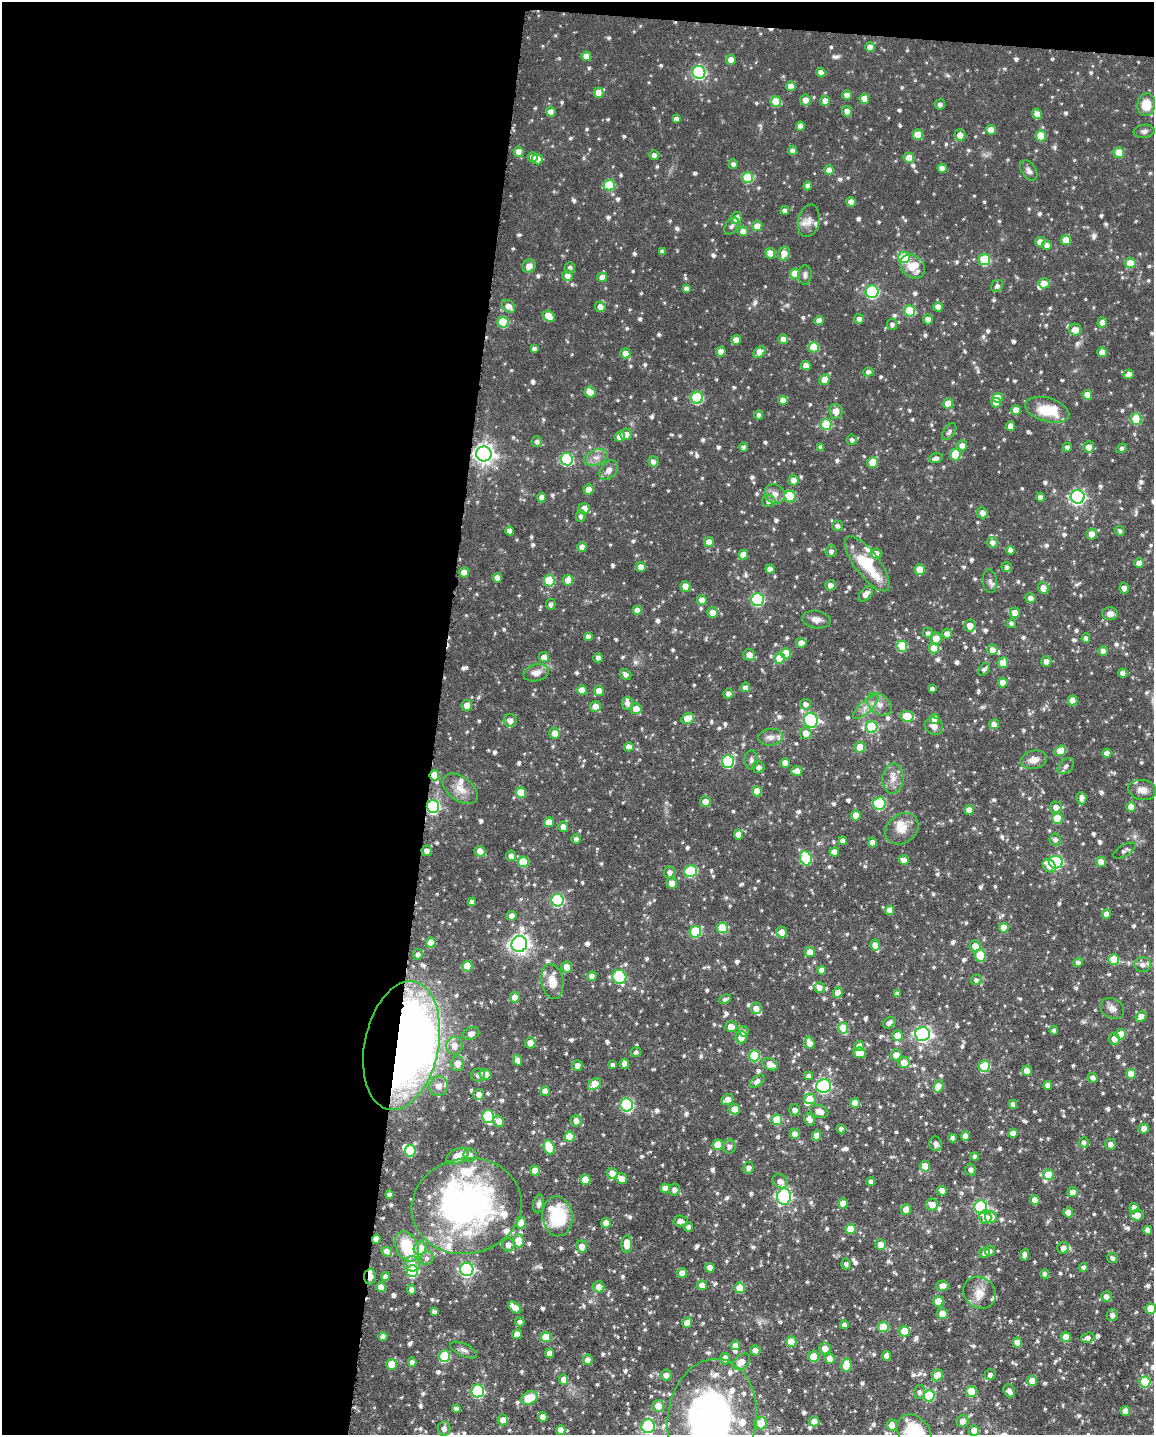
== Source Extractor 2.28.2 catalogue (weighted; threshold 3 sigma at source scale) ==
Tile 1 of 4 x 3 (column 1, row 1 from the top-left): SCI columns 3-1154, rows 3088-4520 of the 4615 x 4632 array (HDU 1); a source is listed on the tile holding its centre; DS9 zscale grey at full resolution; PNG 1156 x 1437 px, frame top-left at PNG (2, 2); each listed source drawn as its Kron ellipse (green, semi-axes under 4 px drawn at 4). Shown black and unused: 39% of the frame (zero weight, under 6 of 12 exposures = <1% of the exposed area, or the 3 px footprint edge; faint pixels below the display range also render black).
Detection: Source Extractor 2.28.2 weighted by HDU 2 'WHT'; one run over the whole footprint, this tile lists its part. Background 0.0696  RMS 0.0044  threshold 0.0179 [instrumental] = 3 sigma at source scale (4.09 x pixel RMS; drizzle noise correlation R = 1.36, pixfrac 0.8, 0.05/0.05 arcsec/px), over >= 5 px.
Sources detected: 1081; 5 inside a brighter object's white glare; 3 cosmic-ray / hot-pixel residue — neither listed nor drawn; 34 inside a brighter listed object's ellipse — not listed separately; of the other 1039, all 500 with FLUX_AUTO >= 1.32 (the completeness limit of this list) listed and drawn (539 fainter detections not listed), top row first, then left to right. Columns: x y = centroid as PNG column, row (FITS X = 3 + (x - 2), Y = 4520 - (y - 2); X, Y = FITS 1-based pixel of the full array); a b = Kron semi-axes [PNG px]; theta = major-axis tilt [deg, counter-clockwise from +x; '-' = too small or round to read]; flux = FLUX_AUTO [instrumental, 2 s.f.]
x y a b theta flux
870 47 5 5 - 3.5
586 56 5 4 - 3.5
731 60 5 5 - 4.4
699 72 6 6 - 69
821 73 4 4 - 3
791 86 5 5 - 3.3
599 93 5 5 - 5.6
847 95 5 4 - 3.2
864 99 5 5 - 5.1
806 100 5 5 - 3.6
776 101 5 5 - 12
825 101 5 5 - 3.7
940 104 5 5 - 1.5
1146 104 11 9 81 7.6
847 111 5 5 - 2.3
551 112 5 4 - 3.5
1037 114 5 4 - 3.5
676 119 4 4 - 1.9
800 126 4 4 - 2.7
991 130 5 5 - 4.1
1144 131 10 6 7 1.4
918 135 5 5 - 9.9
960 135 6 5 - 3.6
1041 136 5 5 - 11
793 151 4 4 - 2.3
519 152 5 5 - 4.3
1119 153 5 5 - 8.5
654 155 5 4 - 1.9
533 157 5 5 - 2.4
909 158 5 5 - 4.5
537 159 5 5 - 3.8
733 164 5 4 - 1.6
942 168 4 4 - 3.3
829 170 5 4 - 3.8
1029 170 11 7 -56 1.8
748 177 5 5 - 20
609 185 5 5 - 17
808 186 4 4 - 1.7
851 202 4 4 - 3.6
785 210 4 4 - 1.6
736 218 6 5 - 4.1
809 221 16 10 77 3.8
732 226 9 6 56 1.4
757 226 5 5 - 3.8
743 231 5 5 - 3.4
1066 240 5 5 - 6.7
1040 242 5 4 - 3.7
1047 245 5 4 - 2.5
662 252 4 4 - 1.5
770 253 5 5 - 5.2
784 253 7 5 77 4.2
904 257 6 5 - 23
985 259 5 5 - 27
1130 263 5 5 - 8.4
529 266 7 6 - 2.9
913 266 13 10 -41 9.5
570 268 5 5 - 1.4
795 274 5 5 - 8
805 275 9 6 87 1.5
567 276 5 5 - 3.3
602 277 5 4 - 3.4
1044 283 6 5 - 4.4
997 286 6 5 - 1.4
686 288 4 4 - 1.7
872 292 6 6 - 56
509 306 7 5 -43 3.7
600 307 5 5 - 3.1
938 307 5 5 - 3.2
910 311 5 5 - 19
549 316 6 5 - 7
859 319 5 5 - 1.9
928 319 5 5 - 2.6
819 320 4 4 - 3.4
503 322 5 5 - 19
1102 322 5 5 - 2.9
892 324 6 5 - 1.6
1075 330 6 6 - 4.2
783 339 5 4 - 3
736 340 5 5 - 3.5
814 347 5 5 - 13
534 348 4 3 - 1.5
721 352 5 4 - 3.7
759 352 7 5 43 5.8
1102 352 5 5 - 3.6
625 353 5 5 - 3.2
806 365 5 4 - 3.5
868 372 5 4 - 1.7
1129 374 5 4 - 2.9
824 380 5 5 - 4.5
590 392 6 5 - 4.2
1087 395 5 4 - 5.4
697 398 6 6 - 38
998 398 5 5 - 8.4
783 400 5 4 - 3.4
996 403 5 4 - 4.5
948 404 5 5 - 7.4
1016 410 5 4 - 4.7
1047 410 22 12 -16 14
836 411 7 6 - 3.4
759 415 4 4 - 1.5
1136 419 6 5 - 16
826 424 5 5 - 18
1010 426 5 4 - 2.5
949 432 9 5 55 1.4
626 434 6 6 - 2.9
620 437 5 5 - 3.7
852 440 5 5 - 1.3
537 442 5 5 - 1.5
962 446 5 5 - 3.5
744 447 4 4 - 1.5
821 447 4 4 - 1.4
1067 447 4 4 - 1.5
1089 447 6 5 - 3.5
1122 448 6 4 30 1.3
484 454 8 7 - 260
955 455 6 5 - 9.5
596 457 12 7 19 3
936 458 7 5 16 1.9
567 459 6 6 - 48
653 462 5 5 - 2.1
873 462 6 5 - 9
609 470 11 7 49 2.9
793 480 5 5 - 3.6
588 490 5 5 - 4.5
775 494 10 9 - 3.2
542 497 5 4 - 3.7
790 497 6 6 - 14
1040 497 4 4 - 2
1078 497 7 7 - 120
769 501 6 6 - 1.8
584 509 5 5 - 5.6
982 513 5 5 - 2.8
581 516 6 4 70 1.4
837 526 5 5 - 1.6
510 531 4 4 - 2.2
1120 531 5 4 - 1.3
1092 534 5 5 - 3.8
709 542 5 5 - 4.5
993 542 5 5 - 2.1
582 547 5 4 - 3.1
1011 550 4 4 - 2.3
831 551 6 5 - 1.6
876 553 5 5 - 3.5
743 555 5 4 - 4.9
1139 563 5 4 - 3.5
867 564 33 12 -53 22
641 567 5 5 - 3.4
1006 567 5 5 - 1.4
770 569 4 4 - 2.4
920 569 5 5 - 8
464 572 5 5 - 4.4
497 578 4 4 - 3.1
568 580 5 5 - 4.3
549 581 6 5 - 19
990 581 12 7 -84 1.6
830 585 5 5 - 2.3
685 586 5 5 - 5.6
1043 588 6 5 - 4.2
1124 588 5 4 - 2.4
866 594 9 5 49 2.8
1030 598 5 5 - 2.6
757 599 6 6 - 49
702 600 5 5 - 3.5
551 604 5 4 - 1.5
637 610 5 4 - 3.9
712 612 5 5 - 3.9
1015 613 5 5 - 4.6
1110 614 7 6 - 2.6
816 619 14 8 -9 3
1012 623 4 4 - 1.6
970 626 6 5 - 4.1
928 633 5 5 - 1.3
947 634 5 5 - 4
588 637 4 4 - 2
936 638 6 5 - 4.5
1086 638 5 4 - 1.6
801 643 5 5 - 3.9
902 646 5 5 - 18
934 648 5 5 - 8.2
992 650 5 5 - 2.9
1103 651 5 4 - 2.3
786 653 5 5 - 9.5
749 655 6 5 - 3.5
544 657 5 5 - 3.4
598 658 4 4 - 2.1
779 658 5 5 - 6.7
1046 661 5 5 - 2.6
1003 663 5 5 - 6.7
984 669 7 5 48 1.5
536 673 13 8 14 3.7
1123 673 4 4 - 2.6
626 674 6 5 - 1.6
1003 683 5 5 - 4.4
745 687 5 5 - 2.4
932 689 4 4 - 1.7
582 690 5 5 - 4.6
599 691 5 5 - 4.3
728 694 5 5 - 1.9
1072 700 5 5 - 5.5
627 703 6 5 - 2.1
806 704 5 5 - 2
879 704 14 9 -38 3.8
467 705 5 5 - 4
595 707 5 5 - 4.1
866 707 16 6 43 3.2
636 709 5 5 - 4.1
907 716 7 5 -8 14
688 719 6 5 - 9.1
935 719 5 4 - 5.8
811 720 7 6 - 79
510 721 6 6 - 3.1
994 724 5 5 - 2.9
934 726 9 8 - 2.5
872 727 6 5 - 22
555 733 5 5 - 4.5
806 733 6 6 - 3.8
771 737 12 8 5 3.1
629 747 5 4 - 3.4
860 747 5 5 - 9.6
1060 751 6 5 - 7.6
1107 753 4 4 - 2.8
751 760 9 6 -89 1.5
1034 760 13 9 12 4
728 761 6 6 - 43
785 763 5 4 - 3.4
1066 766 10 6 44 1.6
758 767 6 5 - 2.1
797 771 5 5 - 3.9
434 775 5 4 - 9.3
893 779 15 10 87 4.1
460 789 20 12 -36 5.6
1142 790 14 10 -10 3.4
757 791 5 5 - 5.6
521 793 5 5 - 12
1082 798 6 4 -85 2.9
705 802 5 5 - 3.9
879 803 6 6 - 30
433 806 6 6 - 72
1056 807 6 5 - 3.4
1131 807 5 4 - 5.1
969 810 5 4 - 3.2
856 815 5 4 - 4.7
1057 818 5 5 - 11
549 822 5 4 - 4.9
563 827 5 5 - 3.3
902 829 18 14 37 5.9
738 834 5 4 - 4
576 839 5 5 - 1.6
1055 840 6 5 - 1.8
843 841 4 4 - 2.1
873 843 5 4 - 3.6
427 851 5 5 - 2.1
480 851 6 5 - 4.7
1124 851 12 5 29 1.6
834 852 4 4 - 4
511 856 5 5 - 2.5
806 858 7 5 -70 28
904 860 5 5 - 3.6
523 862 5 5 - 15
1056 862 7 6 - 61
1101 862 5 5 - 3.8
1049 866 7 5 -46 3.9
691 871 6 6 - 32
670 872 6 5 - 2.2
672 883 5 5 - 4.1
557 900 6 6 - 50
472 902 4 4 - 1.8
890 910 5 4 - 4.2
1106 914 5 4 - 3.4
511 916 5 4 - 2.4
722 928 5 5 - 15
1004 928 5 5 - 6.2
695 932 6 5 - 25
782 932 5 5 - 3.5
431 943 5 5 - 6.6
519 944 8 7 - 230
875 945 5 4 - 4.2
975 946 5 5 - 4.1
810 952 5 5 - 4.7
418 954 5 5 - 1.8
980 955 6 5 - 17
1114 959 5 5 - 11
1078 963 5 4 - 1.8
1143 965 8 7 - 2.1
467 966 5 5 - 10
567 967 5 5 - 4
822 970 4 4 - 3.1
592 976 4 4 - 3.4
619 977 7 6 - 37
976 980 5 5 - 1.4
552 982 18 11 -81 6.9
819 988 5 5 - 2.8
838 993 5 4 - 4
897 994 4 4 - 1.7
515 997 5 5 - 4.4
725 999 6 4 22 1.5
756 1008 5 5 - 2.8
1112 1008 12 10 -31 2.6
1141 1017 6 5 - 3.9
889 1023 7 5 35 1.9
731 1027 5 5 - 4.5
843 1028 5 5 - 13
1054 1030 4 4 - 1.7
744 1031 5 4 - 1.5
471 1033 8 6 21 2.6
923 1034 7 6 - 120
1121 1034 5 5 - 8.4
897 1035 5 5 - 3.8
741 1037 6 5 - 4.7
1114 1039 6 5 - 3.2
530 1043 5 5 - 3.8
809 1043 6 5 - 4
401 1046 65 37 79 520
454 1046 9 8 - 4.4
859 1046 5 5 - 3.2
636 1052 5 5 - 1.3
860 1053 6 5 - 5.5
896 1055 5 5 - 3.8
754 1056 5 5 - 25
517 1060 5 4 - 3.9
904 1062 5 5 - 5.3
457 1064 7 6 - 4.4
625 1064 5 4 - 4.1
770 1064 8 6 -25 4.5
577 1065 5 5 - 2.5
613 1065 4 4 - 1.4
984 1066 6 5 - 27
1027 1071 5 5 - 3.6
485 1074 6 5 - 3.7
1131 1074 5 5 - 6.9
478 1075 7 6 - 1.6
808 1076 5 4 - 1.5
1093 1078 5 4 - 1.4
757 1081 8 5 38 1.6
595 1084 7 5 40 9.6
1048 1085 4 4 - 2.8
439 1086 10 9 - 4
824 1086 7 6 - 84
939 1086 6 4 73 5.5
545 1091 5 4 - 3.7
479 1094 5 5 - 2.8
728 1099 6 5 - 4
810 1099 6 5 - 6.2
855 1103 5 5 - 5.6
1013 1104 4 4 - 1.9
627 1105 6 6 - 58
735 1109 5 5 - 5.9
795 1110 5 5 - 2
819 1111 9 6 -17 4.2
488 1116 6 6 - 39
809 1119 6 5 - 2.7
777 1120 5 5 - 15
499 1121 6 5 - 3.7
576 1121 6 5 - 2.7
841 1129 4 4 - 1.8
1144 1129 5 5 - 4.6
1013 1133 5 4 - 3.6
795 1134 5 5 - 2.4
817 1135 5 4 - 3.5
965 1136 5 4 - 3.5
569 1137 5 5 - 11
953 1138 4 4 - 1.9
1084 1142 5 5 - 1.4
936 1144 7 6 - 2.1
1110 1144 5 5 - 2.2
718 1145 5 5 - 6.7
549 1147 7 5 -69 14
729 1147 7 6 - 2.1
410 1151 6 5 - 22
470 1155 7 6 - 1.8
457 1156 12 7 27 5.9
975 1157 4 4 - 1.6
925 1166 5 5 - 5
749 1168 6 5 - 2.1
971 1170 6 5 - 2.2
535 1171 5 5 - 5.9
612 1173 5 5 - 3.8
1048 1175 5 5 - 11
621 1178 6 5 - 3.9
585 1180 5 5 - 6.9
780 1181 8 6 -37 2.3
871 1181 4 4 - 1.8
665 1188 5 4 - 3.6
674 1190 6 5 - 2
942 1191 5 4 - 3.8
1072 1192 5 5 - 3.5
389 1195 4 4 - 1.7
784 1196 8 7 - 97
1035 1200 5 4 - 3.5
843 1203 5 5 - 4.2
539 1204 9 5 79 1.4
932 1205 6 6 - 4.2
467 1206 55 47 11 140
981 1207 6 6 - 69
1134 1208 5 4 - 3.6
906 1209 5 5 - 4
1068 1212 5 5 - 3.9
1137 1215 6 5 - 4.3
557 1216 20 15 -83 25
985 1217 7 6 - 2.9
991 1217 6 6 - 6
680 1221 7 5 -4 2.4
521 1223 5 5 - 5.1
606 1223 5 4 - 4
688 1227 5 4 - 1.5
850 1229 5 5 - 9.6
1148 1230 5 4 - 3.4
376 1239 5 4 - 3.4
519 1241 6 5 - 9.8
627 1244 9 5 89 5.9
508 1245 7 6 - 2.9
881 1245 5 5 - 5.6
407 1247 16 11 -64 17
582 1247 6 5 - 4
420 1248 7 6 - 7.9
1063 1248 6 5 - 2.5
387 1251 5 4 - 3.6
990 1251 5 5 - 1.4
985 1253 5 5 - 2.6
1025 1255 6 4 69 1.8
427 1258 7 6 - 1.4
1113 1258 5 5 - 1.5
412 1264 8 7 - 3.9
846 1264 5 5 - 1.5
1083 1267 4 4 - 2
710 1268 5 4 - 4.4
467 1269 6 6 - 95
412 1271 6 6 - 37
682 1273 5 4 - 3.9
1045 1274 4 4 - 1.3
370 1277 8 6 86 6.7
386 1277 4 4 - 2
702 1285 5 5 - 3.5
942 1286 6 5 - 3.8
381 1287 5 4 - 3.7
599 1287 5 5 - 3.3
740 1288 5 5 - 8.7
412 1289 5 4 - 1.9
980 1293 17 15 -40 5.6
1106 1296 5 5 - 2.4
938 1301 5 5 - 6.5
515 1307 7 4 -41 4.5
1151 1309 5 5 - 10
434 1312 4 4 - 1.6
942 1314 5 5 - 5.5
1112 1315 6 5 - 1.9
520 1322 5 4 - 1.8
687 1323 5 4 - 3.8
844 1325 4 4 - 1.7
883 1327 5 5 - 13
904 1331 5 5 - 8.9
517 1334 5 4 - 3.6
383 1337 4 4 - 2.2
546 1337 5 5 - 11
1066 1337 5 5 - 7.7
1088 1338 7 5 19 1.8
791 1342 5 5 - 12
1017 1343 5 5 - 5.5
735 1345 5 4 - 3.5
825 1348 6 6 - 4
464 1350 14 6 -25 1.9
755 1350 5 5 - 3.4
550 1353 5 4 - 3.8
445 1356 6 5 - 27
887 1356 4 4 - 3.3
814 1357 5 5 - 11
725 1358 6 5 - 2.8
830 1359 5 5 - 4.1
588 1360 5 5 - 3.4
412 1362 5 4 - 1.9
741 1362 10 6 41 4.6
391 1364 5 5 - 8
846 1365 6 5 - 10
666 1375 6 5 - 2.5
937 1375 6 5 - 6.6
990 1375 5 5 - 1.8
564 1380 5 4 - 3.7
1032 1381 5 5 - 4.4
1145 1382 5 5 - 23
478 1391 6 6 - 57
971 1391 5 5 - 11
1009 1391 6 5 - 2.3
919 1392 6 5 - 1.5
929 1396 5 5 - 23
530 1398 8 6 21 12
658 1406 6 6 - 5.3
456 1409 4 4 - 2
1125 1411 5 5 - 5.2
543 1417 5 4 - 3.8
712 1419 60 44 82 170
503 1420 5 5 - 3.9
814 1421 5 5 - 3.3
962 1421 6 5 - 2.9
761 1423 6 6 - 7.9
892 1425 5 5 - 5
648 1426 7 6 - 48
444 1429 7 6 - 2.4
561 1430 5 4 - 4.4
974 1430 5 5 - 3.8
915 1433 20 15 -49 22
Overlapping masked pixels (flux is a lower limit): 6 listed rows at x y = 484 454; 434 775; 433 806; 401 1046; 376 1239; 370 1277
Isophote crosses this tile's border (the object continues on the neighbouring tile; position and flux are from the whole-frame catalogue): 4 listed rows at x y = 1151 1309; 712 1419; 648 1426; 915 1433